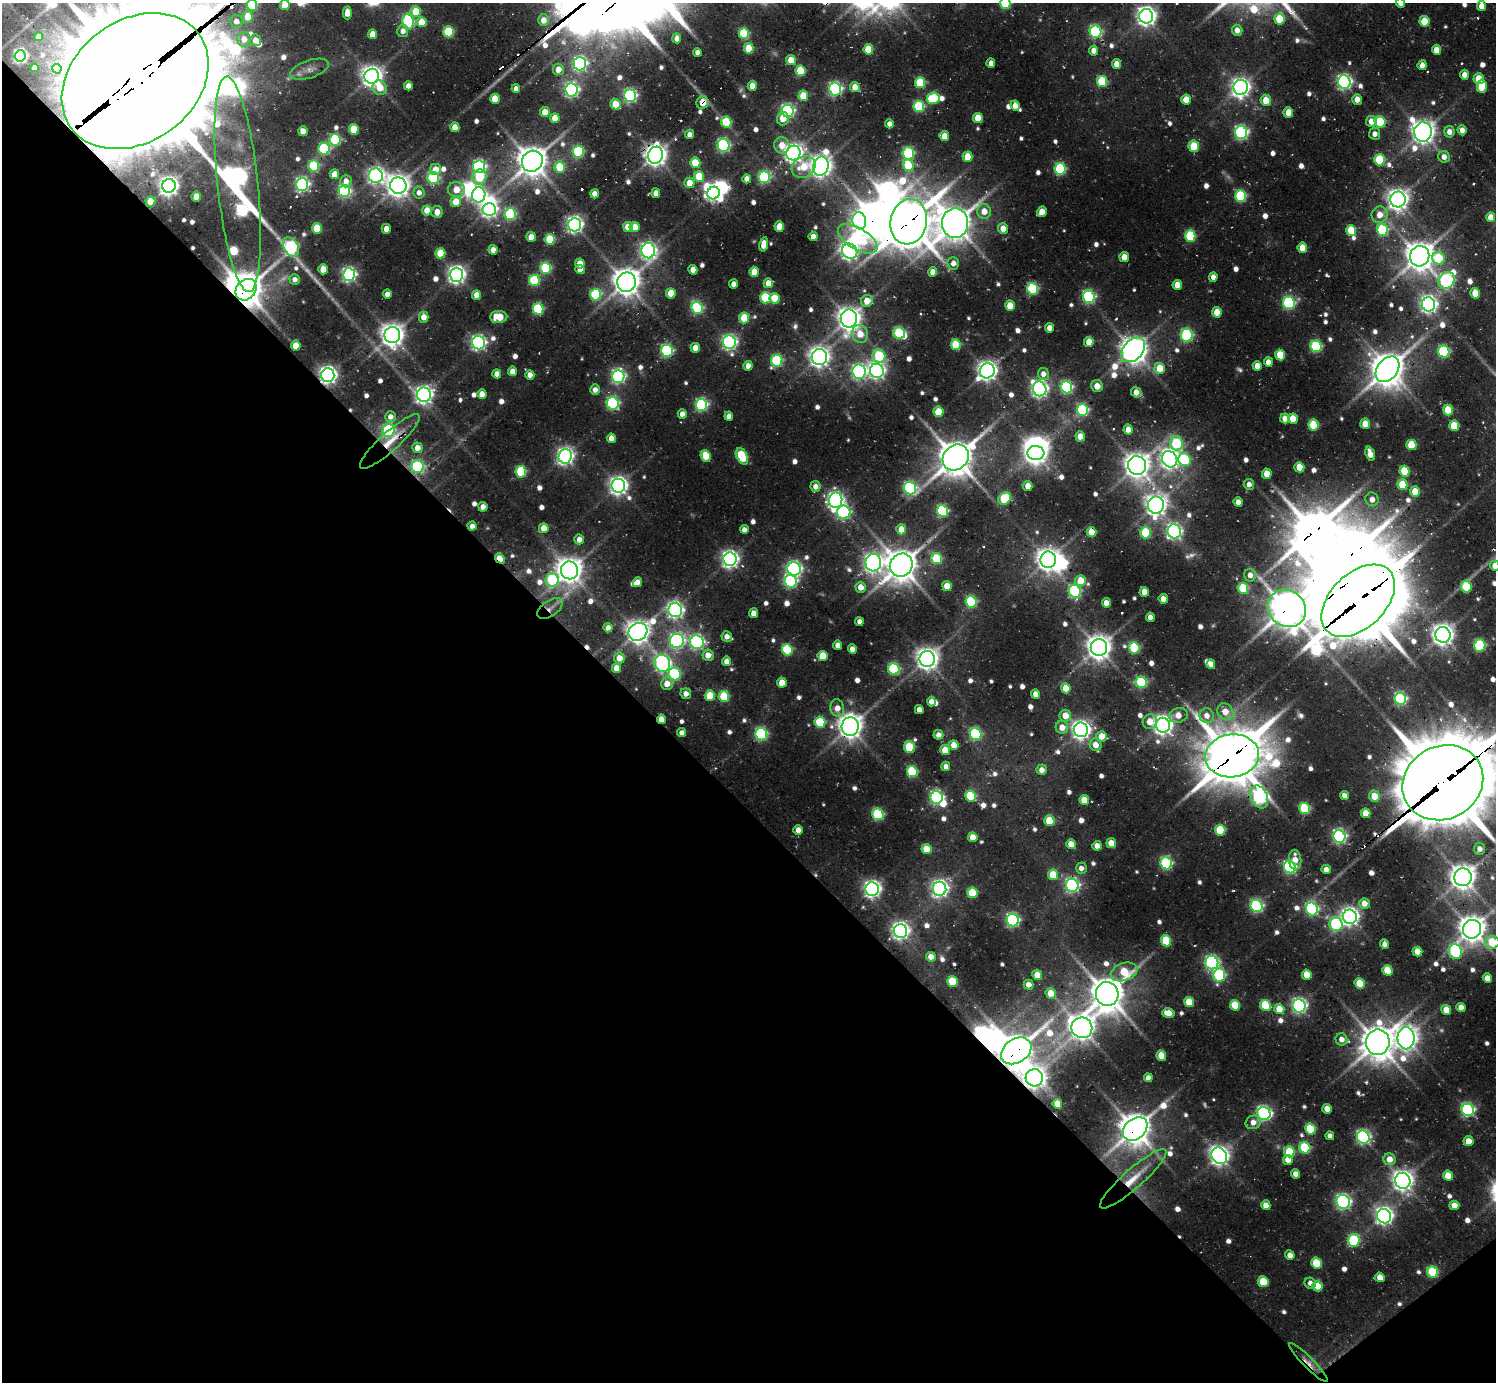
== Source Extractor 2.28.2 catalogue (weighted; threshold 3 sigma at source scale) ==
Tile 14 of 4 x 4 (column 2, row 4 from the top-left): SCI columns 1762-3255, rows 614-1993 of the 6308 x 6285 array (HDU 1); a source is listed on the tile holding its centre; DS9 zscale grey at full resolution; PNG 1498 x 1384 px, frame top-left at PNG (2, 3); each listed source drawn as its Kron ellipse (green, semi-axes under 4 px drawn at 4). Shown black and unused: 43% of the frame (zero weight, under 2 of 3 exposures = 12% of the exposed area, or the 3 px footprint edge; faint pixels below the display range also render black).
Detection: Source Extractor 2.28.2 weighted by HDU 2 'WHT'; one run over the whole footprint, this tile lists its part. Background 0.152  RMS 0.011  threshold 0.051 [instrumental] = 3 sigma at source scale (4.5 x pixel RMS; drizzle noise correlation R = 1.50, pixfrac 1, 0.05/0.05 arcsec/px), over >= 5 px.
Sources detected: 787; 11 too faint to see at this stretch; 26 inside a brighter object's white glare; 14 cosmic-ray / hot-pixel residue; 1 long thin detection or spike segment (spike, bleed or trail) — neither listed nor drawn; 8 inside a brighter listed object's ellipse — not listed separately; of the other 727, all 500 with FLUX_AUTO >= 6.92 (the completeness limit of this list) listed and drawn (227 fainter detections not listed), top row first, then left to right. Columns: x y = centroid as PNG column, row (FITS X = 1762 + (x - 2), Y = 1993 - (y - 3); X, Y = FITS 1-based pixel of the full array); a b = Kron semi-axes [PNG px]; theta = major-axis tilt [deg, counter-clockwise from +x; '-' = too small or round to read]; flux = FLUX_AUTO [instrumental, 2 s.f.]
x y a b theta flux
1005 3 5 5 - 80
1401 3 5 4 - 7.1
252 5 5 5 - 85
285 5 5 5 - 26
1482 6 5 4 - 15
416 11 5 5 - 29
347 13 6 4 89 12
1146 16 7 7 - 720
247 17 6 5 - 22
1279 19 5 5 - 40
543 20 5 5 - 12
236 21 6 6 - 8.5
1424 21 5 5 - 28
408 22 8 5 -84 150
421 22 5 5 - 20
1237 30 5 5 - 9.2
403 31 6 5 - 7.1
448 32 5 5 - 82
1096 32 6 6 - 190
372 34 5 4 - 16
744 34 5 5 - 88
39 37 4 4 - 7.3
677 38 5 4 - 7.6
244 39 7 6 - 12
255 40 6 6 - 10
749 48 5 5 - 38
868 49 5 5 - 38
1436 50 5 4 - 13
1094 51 5 4 - 9.1
697 52 4 4 - 7.6
20 56 5 5 - 260
791 60 5 5 - 22
991 63 4 4 - 8
580 64 7 6 - 280
1117 64 5 4 - 13
1422 65 5 4 - 8
35 68 4 4 - 12
57 69 5 4 - 11
309 69 20 9 18 11
558 69 6 5 - 13
801 71 5 5 - 54
1464 75 5 4 - 12
372 76 7 7 - 850
1479 79 5 5 - 23
135 81 79 61 37 74000
1102 81 5 5 - 70
1344 82 6 6 - 330
920 83 5 5 - 75
408 86 4 4 - 9.2
752 86 5 4 - 16
1482 86 6 5 - 37
855 87 5 4 - 16
1241 87 7 7 - 610
380 88 7 7 - 19
516 89 4 4 - 7.8
835 89 6 6 - 250
571 90 6 6 - 290
630 96 6 6 - 250
803 96 5 5 - 31
933 98 7 5 10 61
495 99 5 5 - 26
1186 99 5 5 - 17
1357 99 5 5 - 11
1266 100 5 5 - 21
703 102 6 6 - 18
615 104 6 5 - 24
919 106 5 5 - 99
1015 106 5 4 - 9.5
788 111 6 6 - 260
545 112 5 5 - 15
1288 112 5 5 - 19
555 118 5 4 - 19
978 118 5 5 - 25
783 119 6 6 - 16
1371 121 5 5 - 12
726 122 5 5 - 72
1380 122 5 5 - 61
889 124 4 4 - 7.7
455 127 5 4 - 15
354 129 5 5 - 36
1462 130 5 4 - 7.4
303 131 5 4 - 13
1423 132 9 9 - 1100
1449 132 6 5 - 9.3
1241 133 6 6 - 250
690 134 5 4 - 6.9
1375 134 6 5 - 7.7
944 136 5 5 - 17
335 140 6 5 - 120
723 145 6 6 - 200
782 145 8 7 - 17
1194 146 6 5 - 39
324 149 6 5 - 130
578 152 6 5 - 110
793 153 7 7 - 610
908 153 6 5 - 120
656 155 8 7 - 980
967 157 5 5 - 26
1444 157 6 5 - 8.3
1380 160 5 5 - 68
532 161 11 10 - 1800
695 163 5 5 - 36
908 165 6 5 - 44
314 166 5 5 - 86
821 166 9 8 - 880
479 167 6 6 - 230
560 167 5 5 - 43
804 167 12 10 29 30
1060 169 6 5 - 110
435 170 5 5 - 14
334 174 5 4 - 17
376 176 7 7 - 400
699 176 5 5 - 34
479 177 8 7 - 51
764 177 6 5 - 140
433 178 6 6 - 120
747 179 5 4 - 9.3
346 181 6 6 - 9.1
689 183 5 5 - 19
238 184 108 20 -84 1100
302 184 6 6 - 280
169 186 7 6 - 700
398 186 8 8 - 1000
456 190 8 7 - 21
344 191 6 6 - 200
419 193 6 5 - 7.7
656 193 5 4 - 11
714 193 6 6 - 340
595 194 4 4 - 11
479 195 7 6 - 250
1241 196 6 5 - 100
196 197 5 4 - 17
1398 199 8 7 - 880
150 201 5 5 - 26
456 202 5 5 - 22
489 209 6 6 - 400
427 210 5 5 - 17
984 211 7 7 - 14
437 212 6 5 - 12
1042 212 5 4 - 14
510 214 6 5 - 130
1380 215 8 8 - 14
1491 217 5 4 - 13
859 221 8 7 - 250
909 222 23 18 78 3600
955 223 15 13 90 2000
575 225 7 6 - 450
628 227 5 5 - 22
635 227 5 5 - 17
779 227 5 4 - 22
317 228 5 5 - 39
386 229 5 5 - 11
1003 229 5 5 - 13
1351 230 5 5 - 40
1382 230 6 5 - 110
1190 236 5 5 - 79
531 237 5 4 - 17
813 237 4 4 - 9.1
550 239 5 5 - 46
858 239 22 10 -31 120
764 244 7 4 80 13
291 247 10 7 -58 160
1302 248 5 5 - 21
493 250 4 4 - 12
648 251 7 7 - 410
850 251 8 7 - 490
440 253 5 5 - 33
1420 256 10 9 - 1600
1124 257 5 4 - 15
1438 258 6 6 - 58
580 263 5 4 - 15
953 263 6 6 - 8.6
546 268 5 5 - 110
323 269 5 4 - 19
580 269 4 4 - 9
693 270 5 4 - 11
754 272 5 4 - 23
933 272 5 4 - 10
349 275 6 6 - 300
456 275 7 6 - 540
1213 277 5 4 - 8
295 279 5 5 - 7.1
534 280 5 5 - 91
1447 280 9 7 57 220
626 282 10 9 - 1400
768 283 5 4 - 15
733 284 4 4 - 8.8
1177 285 5 4 - 15
1032 289 6 5 - 130
246 290 12 9 50 2000
671 293 5 5 - 22
1475 293 5 4 - 25
387 294 4 4 - 7.8
476 295 5 4 - 13
595 295 6 5 - 86
1089 297 6 5 - 190
765 298 5 5 - 83
775 298 5 5 - 26
867 301 6 5 - 18
1289 303 6 6 - 170
1429 304 7 6 - 520
1010 306 5 4 - 22
697 308 6 5 - 150
538 309 5 5 - 100
1217 312 5 4 - 20
424 317 5 5 - 12
499 317 8 6 0 34
744 318 5 5 - 42
849 319 9 8 - 1000
1049 328 4 4 - 9.3
899 333 6 5 - 100
860 334 9 7 -67 20
392 335 8 8 - 1000
1187 335 7 6 - 140
729 342 7 6 - 300
1089 342 5 4 - 17
478 343 6 6 - 350
956 345 5 5 - 51
296 346 5 5 - 21
1316 346 6 5 - 130
695 348 5 4 - 16
1133 350 14 9 48 1300
667 351 6 6 - 180
1444 351 6 5 - 130
1280 355 5 5 - 37
879 356 7 6 - 80
819 357 8 7 - 710
777 361 6 5 - 130
1268 362 5 4 - 9.7
748 366 5 4 - 9.5
1257 366 5 4 - 14
1160 368 5 5 - 27
1388 369 14 10 51 2800
513 371 5 4 - 11
877 371 7 6 - 470
987 371 8 7 - 730
859 372 7 6 - 330
497 374 4 4 - 9.7
1043 374 6 5 - 8.7
328 375 7 6 - 590
530 375 5 4 - 8.7
618 376 6 6 - 290
1097 386 6 5 - 11
1066 387 6 5 - 170
1040 389 7 6 - 480
595 390 5 5 - 8.3
1136 392 5 5 - 12
482 394 5 4 - 13
424 395 7 7 - 540
613 403 6 6 - 180
701 405 6 5 - 190
1082 410 6 5 - 140
1448 410 5 5 - 39
938 412 5 5 - 29
682 414 5 4 - 8.2
729 416 4 4 - 7.4
390 417 5 5 - 8.4
1285 418 5 4 - 13
1293 419 5 5 - 22
1365 424 5 5 - 22
1314 425 5 5 - 60
1454 426 5 5 - 37
388 430 6 6 - 160
1128 430 5 4 - 11
1080 436 5 5 - 15
611 438 5 4 - 11
390 441 39 9 42 27
1176 443 7 6 - 92
1411 445 5 5 - 44
417 448 5 5 - 12
1036 453 8 7 - 950
1370 454 7 4 -71 15
565 456 7 6 - 470
706 456 6 5 - 27
742 456 8 5 -61 69
956 457 14 12 44 2400
1170 459 8 7 - 600
1185 460 6 6 - 87
1137 465 9 9 - 1200
417 467 6 6 - 130
1299 467 5 5 - 23
1404 471 5 5 - 47
521 472 6 5 - 83
1267 474 5 5 - 19
1249 484 5 5 - 7.6
1402 485 5 5 - 38
618 486 7 7 - 610
815 486 5 5 - 8.7
1028 486 5 4 - 14
910 488 6 6 - 190
1415 492 5 5 - 22
1005 499 7 5 40 74
1372 499 7 6 - 8.3
836 500 7 7 - 440
1238 502 5 4 - 11
1156 505 8 8 - 850
483 507 4 4 - 11
942 511 6 5 - 140
844 512 7 6 - 200
472 526 4 4 - 7.9
544 528 5 5 - 17
744 529 4 4 - 6.9
901 529 5 5 - 17
1174 531 7 6 - 330
1091 532 5 5 - 27
1146 533 5 5 - 70
579 539 5 4 - 9.4
500 558 5 4 - 24
730 559 7 6 - 510
937 559 6 5 - 58
1048 560 8 7 - 920
873 563 8 8 - 570
901 565 12 11 - 2000
1495 566 5 4 - 12
794 569 7 6 - 340
570 570 9 8 - 1300
1250 575 6 6 - 9.2
552 580 7 6 - 110
791 581 6 6 - 190
1080 581 5 5 - 24
637 582 5 4 - 9.4
947 586 5 4 - 18
1466 586 6 5 - 44
861 587 5 5 - 12
1243 588 5 5 - 60
1075 591 6 6 - 150
1144 592 5 4 - 16
1163 599 5 4 - 12
1358 601 44 27 44 8900
971 602 6 5 - 120
1106 603 4 4 - 12
550 608 14 7 35 7.7
1287 608 20 18 -39 2400
675 610 7 7 - 400
754 613 5 4 - 11
1150 617 4 4 - 8.5
859 622 4 4 - 7.4
608 628 4 4 - 8.7
638 632 10 8 38 1100
1443 635 8 7 - 880
727 637 5 5 - 8.6
677 641 7 7 - 260
697 642 7 6 - 280
838 645 4 4 - 10
1480 645 6 5 - 110
1099 647 8 8 - 1200
1134 648 6 5 - 80
852 649 5 4 - 9.5
787 650 6 5 - 93
708 655 5 5 - 13
823 656 5 5 - 29
619 658 5 5 - 16
927 659 8 7 - 920
727 661 5 4 - 11
662 663 8 7 - 290
1211 664 5 4 - 9.2
617 668 5 4 - 15
894 669 6 5 - 130
675 674 6 6 - 100
1141 682 6 5 - 110
782 683 5 4 - 18
667 684 6 5 - 15
1066 688 5 4 - 24
686 694 5 5 - 7.9
1035 694 5 4 - 10
710 696 5 5 - 41
724 696 5 5 - 71
1400 699 6 5 - 180
932 702 5 4 - 11
837 708 9 6 -78 12
919 710 4 4 - 9.3
1225 712 9 7 -54 16
1178 715 9 7 15 15
1065 716 6 5 - 17
1207 716 7 7 - 8.8
661 719 5 4 - 16
820 722 5 5 - 70
1150 722 7 7 - 16
1163 725 7 7 - 710
850 726 9 8 - 1200
1062 727 6 6 - 13
1081 730 7 7 - 610
682 733 4 4 - 8.1
761 734 6 6 - 160
976 734 6 5 - 140
938 735 5 5 - 7.4
1101 736 5 5 - 16
954 745 5 5 - 14
1096 745 6 5 - 14
909 747 6 5 - 57
945 750 5 4 - 22
1232 756 27 21 7 4700
946 766 4 4 - 8.8
1042 770 5 5 - 8.9
912 772 5 5 - 99
1443 783 41 36 28 12000
1344 795 5 4 - 7.3
971 796 6 5 - 72
1374 796 6 5 - 21
1259 797 12 8 -67 250
937 798 6 6 - 250
1084 800 5 4 - 22
1305 809 6 5 - 100
1366 813 5 4 - 17
878 814 6 5 - 130
1049 821 5 5 - 40
798 830 5 4 - 11
1220 830 5 5 - 57
1339 836 6 6 - 290
973 837 5 4 - 17
1111 843 5 5 - 20
1071 844 5 5 - 14
1097 846 5 4 - 9.4
926 849 5 5 - 29
1479 849 6 5 - 8
1295 860 10 6 -85 14
1166 863 6 5 - 150
1290 867 6 5 - 210
1081 868 5 5 - 7.5
1326 869 4 4 - 8.8
1053 875 5 5 - 30
1463 877 9 8 - 1200
1072 885 6 6 - 270
872 889 7 6 - 510
940 889 7 6 - 460
972 893 5 5 - 56
1364 903 5 5 - 13
1257 906 6 5 - 200
1312 909 6 6 - 200
1350 917 7 7 - 590
1013 920 6 6 - 230
1336 924 7 6 - 120
1472 929 9 9 - 1500
900 931 7 6 - 490
1166 941 5 5 - 58
1492 942 7 6 - 51
1384 944 5 4 - 7.5
1417 952 5 4 - 19
1455 952 7 6 - 140
931 957 5 4 - 11
1212 963 7 6 - 250
1387 970 5 5 - 34
1124 972 14 9 19 48
1037 975 5 4 - 17
1219 975 6 6 - 130
1307 975 5 5 - 23
1487 978 5 4 - 11
952 981 5 5 - 54
1360 983 5 5 - 29
1028 985 5 5 - 9.4
1051 993 5 5 - 20
1107 994 12 11 - 2300
1189 1002 5 5 - 31
1235 1005 5 5 - 40
1265 1005 5 5 - 61
1299 1006 7 6 - 330
1461 1007 5 4 - 12
1279 1009 5 5 - 20
1446 1010 5 4 - 20
1168 1013 6 4 -15 19
1082 1028 10 10 - 1300
1406 1038 11 8 90 1000
1341 1039 6 5 - 9.9
1378 1042 13 12 - 2200
1016 1051 16 12 34 2400
1161 1056 5 4 - 23
1034 1078 9 8 - 920
1148 1078 4 4 - 7.4
1057 1104 5 4 - 18
1327 1109 5 4 - 15
1468 1110 6 6 - 220
1264 1113 7 6 - 290
1253 1122 8 6 22 9.8
1135 1129 14 10 41 2200
1310 1129 5 5 - 59
1330 1136 4 4 - 7
1363 1137 6 6 - 270
1469 1141 5 5 - 14
1305 1148 6 5 - 94
1289 1152 5 5 - 44
1219 1156 9 7 -55 730
1390 1159 6 6 - 14
1288 1160 5 5 - 12
1295 1174 4 4 - 9.1
1448 1176 5 5 - 21
1133 1179 43 9 41 32
1403 1181 8 7 - 820
1343 1202 7 6 - 310
1266 1205 5 4 - 10
1454 1205 5 4 - 12
1384 1216 7 7 - 550
1354 1241 6 6 - 98
1290 1255 5 4 - 9.8
1316 1263 5 5 - 44
1433 1272 6 5 - 85
1380 1277 5 4 - 14
1263 1282 5 5 - 39
1310 1283 6 5 - 6.9
1318 1286 5 5 - 22
1309 1363 27 5 -45 10
Overlapping masked pixels (flux is a lower limit): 25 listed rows (the first 20) at x y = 135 81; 703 102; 656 155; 909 222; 246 290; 667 351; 328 375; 390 441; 417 467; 500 558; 1358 601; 550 608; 1287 608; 661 719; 850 726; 1232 756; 1443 783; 872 889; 1312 909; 1472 929
Isophote crosses this tile's border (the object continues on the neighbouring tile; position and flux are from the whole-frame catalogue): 9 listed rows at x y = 1005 3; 1401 3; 252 5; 285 5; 1482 6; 135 81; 1495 566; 1443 783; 1492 942